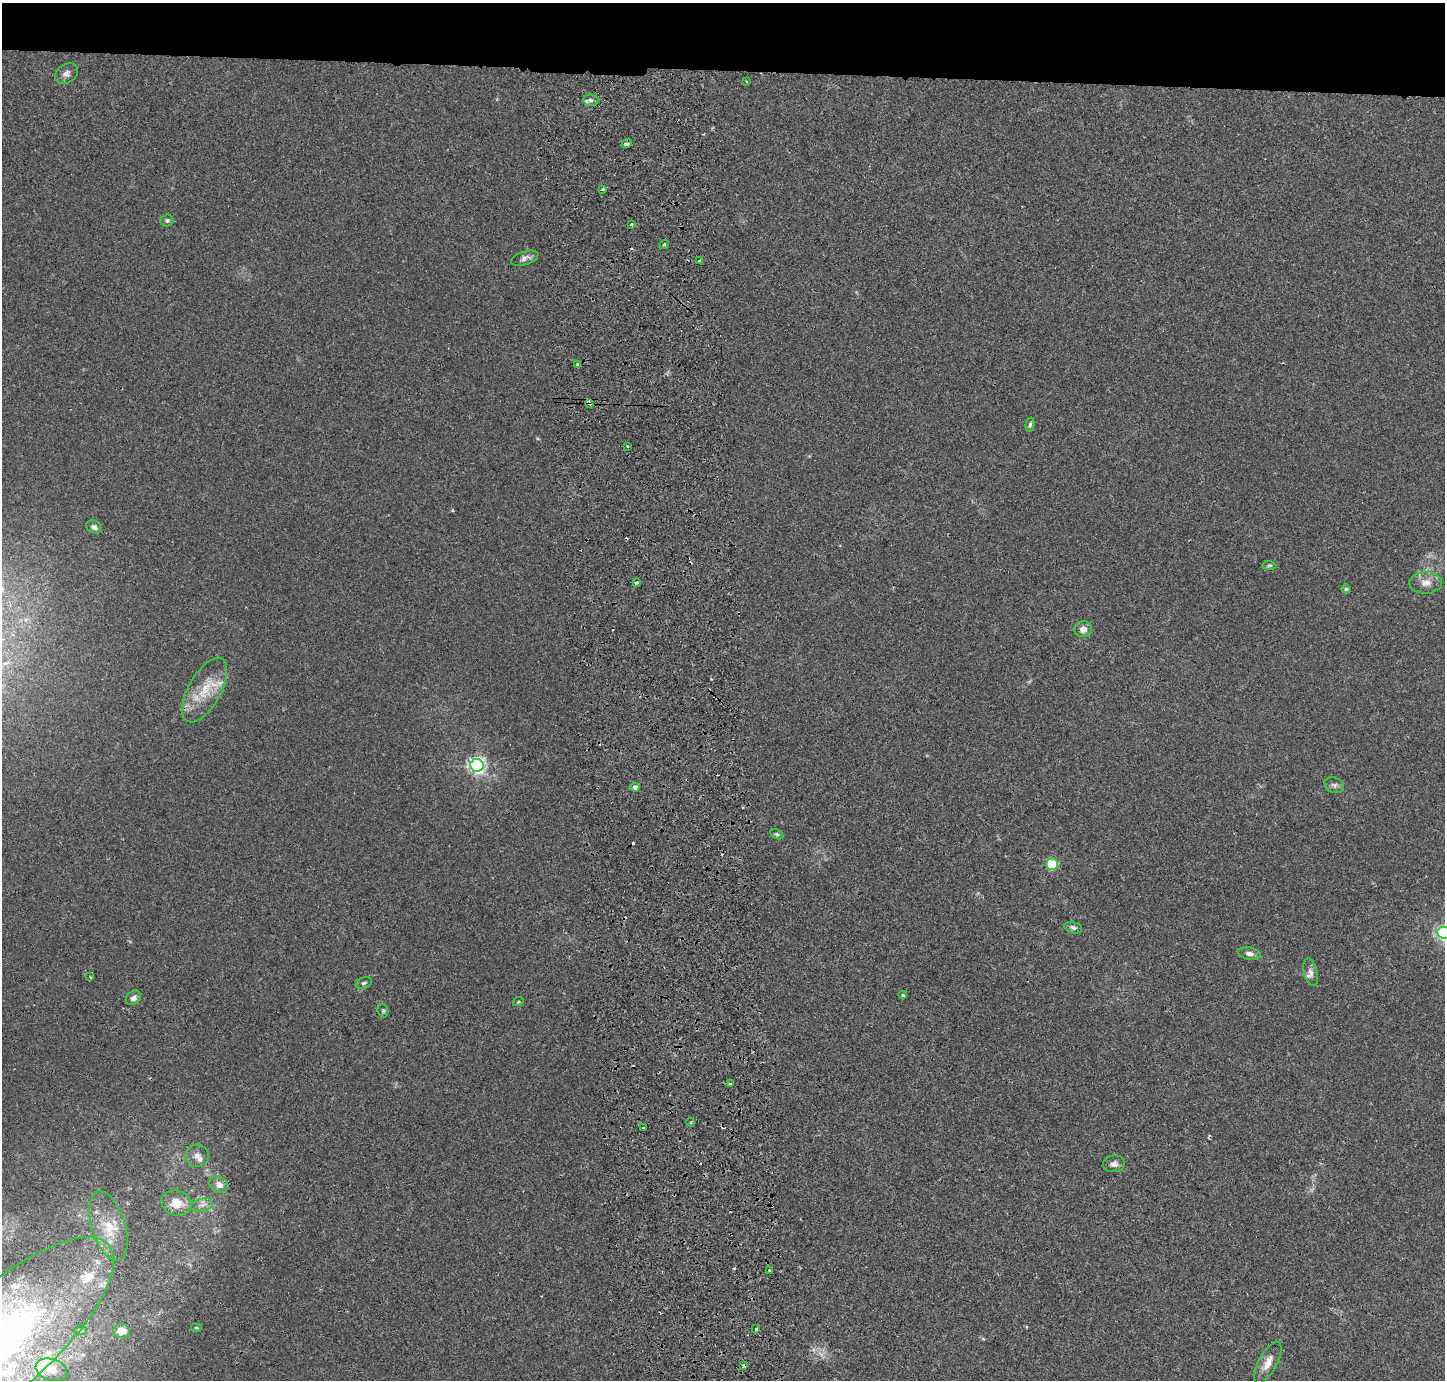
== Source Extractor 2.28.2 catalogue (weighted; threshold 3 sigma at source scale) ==
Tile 2 of 3 x 3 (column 2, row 1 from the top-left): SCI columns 1500-2942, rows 2849-4226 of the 4443 x 4318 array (HDU 1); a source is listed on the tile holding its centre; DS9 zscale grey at full resolution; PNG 1447 x 1382 px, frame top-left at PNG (2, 3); each listed source drawn as its Kron ellipse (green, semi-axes under 4 px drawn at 4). Shown black and unused: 5% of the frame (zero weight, under 2 of 3 exposures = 3% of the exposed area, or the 3 px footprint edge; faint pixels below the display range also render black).
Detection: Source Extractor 2.28.2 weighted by HDU 2 'WHT'; one run over the whole footprint, this tile lists its part. Background 0.0196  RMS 0.0062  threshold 0.028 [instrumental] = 3 sigma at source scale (4.5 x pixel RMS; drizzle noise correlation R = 1.50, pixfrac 1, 0.05/0.05 arcsec/px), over >= 5 px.
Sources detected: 74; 1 too faint to see at this stretch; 10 cosmic-ray / hot-pixel residue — neither listed nor drawn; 9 inside a brighter listed object's ellipse — not listed separately; the other 54 listed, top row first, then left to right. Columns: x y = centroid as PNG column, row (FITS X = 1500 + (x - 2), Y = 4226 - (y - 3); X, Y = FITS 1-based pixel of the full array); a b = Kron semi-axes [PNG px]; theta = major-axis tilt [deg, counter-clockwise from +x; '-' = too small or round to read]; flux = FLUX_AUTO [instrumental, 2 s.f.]
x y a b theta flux
66 74 12 9 35 3.4
746 82 3 2 - 0.58
591 100 7 5 -3 1.4
627 144 5 3 - 14
603 190 3 3 - 1.8
167 220 6 6 - 1.4
631 224 4 3 - 0.81
664 244 5 3 - 1
525 258 14 6 18 2.9
700 260 4 3 - 4
578 365 3 3 - 7.9
589 403 4 3 - 4.3
1030 424 7 4 79 1.2
628 446 3 3 - 2
94 527 8 6 -25 2.2
1269 565 7 4 -4 1
636 582 4 3 - 3.2
1426 583 16 11 2 6
1346 589 4 4 - 0.98
1083 629 8 8 - 3.5
205 690 36 16 61 20
477 765 7 6 - 220
1334 785 10 7 -21 2.1
635 787 4 4 - 3.2
777 834 7 4 -26 1.1
1052 864 6 5 - 27
1073 927 9 5 -13 2
1444 933 6 6 - 190
1249 954 11 6 -10 2.8
1311 972 14 7 -76 2.8
90 977 3 3 - 1.2
364 983 8 5 20 1.5
903 995 4 4 - 0.81
133 998 8 6 37 2.4
518 1002 5 3 - 0.6
383 1011 7 5 -76 1
730 1084 3 3 - 1
691 1122 4 3 - 0.73
644 1128 3 3 - 6.9
197 1156 12 11 - 4.6
1114 1164 11 8 10 3
219 1185 10 8 -34 4.9
176 1203 15 12 -17 11
202 1205 11 6 15 3.1
108 1226 36 16 -73 18
769 1270 3 3 - 1.4
196 1328 5 3 - 0.73
756 1329 3 3 - 1.5
80 1330 6 5 - 1.1
122 1331 8 7 - 7.5
3 1339 142 50 42 300
1268 1363 23 9 62 7
744 1366 4 3 - 2.3
51 1370 16 10 -17 8.5
Overlapping masked pixels (flux is a lower limit): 2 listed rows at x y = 589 403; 744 1366
Isophote crosses this tile's border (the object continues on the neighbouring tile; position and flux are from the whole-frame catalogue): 2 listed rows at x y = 1444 933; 3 1339